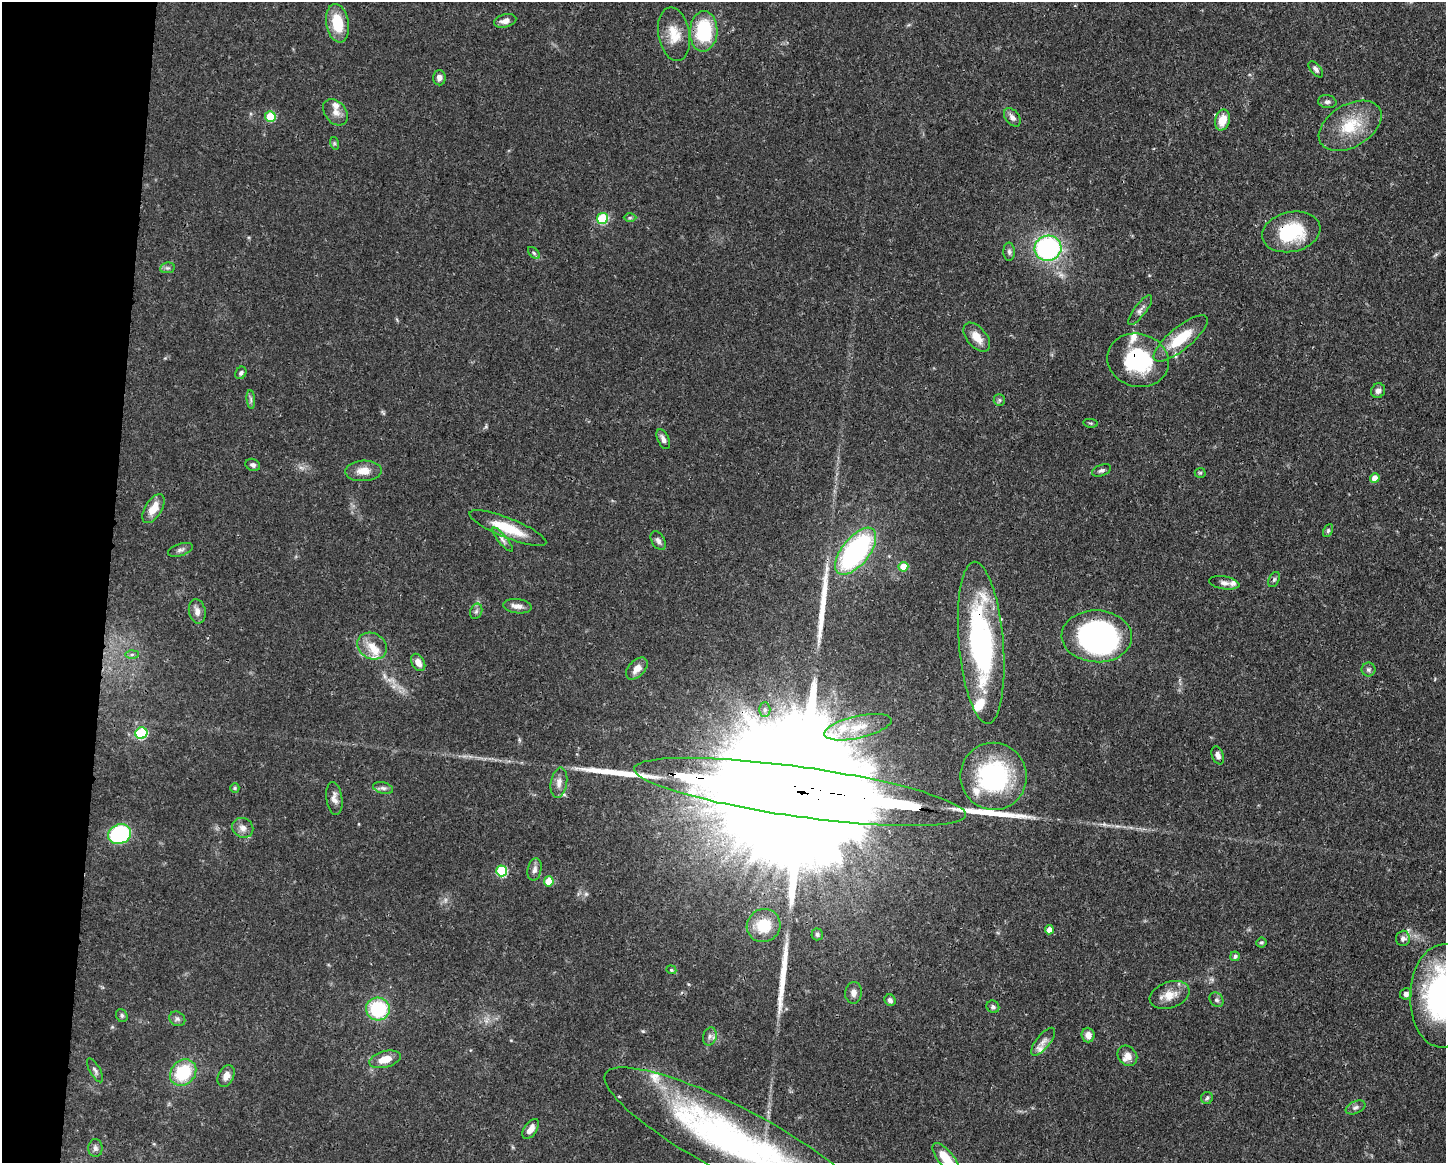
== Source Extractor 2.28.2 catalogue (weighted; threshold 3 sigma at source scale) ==
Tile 7 of 3 x 4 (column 1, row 3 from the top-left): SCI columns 116-1559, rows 1167-2327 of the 4674 x 4656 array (HDU 1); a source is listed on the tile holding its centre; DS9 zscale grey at full resolution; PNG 1448 x 1165 px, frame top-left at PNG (2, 2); each listed source drawn as its Kron ellipse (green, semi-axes under 4 px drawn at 4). Shown black and unused: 7% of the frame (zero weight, under 3 of 4 exposures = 1% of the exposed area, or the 3 px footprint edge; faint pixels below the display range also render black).
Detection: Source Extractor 2.28.2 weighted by HDU 2 'WHT'; one run over the whole footprint, this tile lists its part. Background 0.0441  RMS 0.0029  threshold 0.0131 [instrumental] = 3 sigma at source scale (4.5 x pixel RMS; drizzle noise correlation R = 1.50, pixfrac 1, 0.05/0.05 arcsec/px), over >= 5 px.
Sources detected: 118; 1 inside a brighter object's white glare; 1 cosmic-ray / hot-pixel residue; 4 long thin detections or spike segments (spike, bleed or trail) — neither listed nor drawn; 11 inside a brighter listed object's ellipse — not listed separately; the other 101 listed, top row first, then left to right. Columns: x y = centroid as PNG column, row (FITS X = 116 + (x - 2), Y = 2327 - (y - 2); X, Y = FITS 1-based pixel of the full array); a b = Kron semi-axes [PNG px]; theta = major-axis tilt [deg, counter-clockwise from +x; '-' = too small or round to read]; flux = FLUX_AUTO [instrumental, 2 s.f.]
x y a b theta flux
505 21 11 6 15 1.9
337 23 19 11 -80 9.5
704 31 20 14 87 18
674 34 27 15 -80 6
1316 69 9 5 -50 0.92
439 78 7 6 - 1.6
1327 102 9 6 -9 0.94
335 112 15 10 -50 2.4
270 117 5 5 - 10
1012 117 10 7 -52 1.4
1222 120 10 7 74 4.7
1350 126 34 21 30 12
334 143 6 4 -72 0.46
602 218 5 5 - 20
630 218 6 4 1 0.45
1291 232 29 20 12 18
1048 248 13 12 - 47
1009 252 9 6 -89 0.8
534 253 7 4 -45 0.56
167 268 7 5 10 0.65
1140 310 18 6 53 1.4
977 337 17 9 -49 3.7
1181 338 34 11 39 10
1138 360 31 26 -17 24
241 373 6 5 - 0.77
1378 391 7 7 - 1.4
251 399 9 3 -85 0.67
999 400 6 5 - 0.55
1091 423 7 3 -6 0.36
663 439 10 5 -66 1.3
253 465 7 6 - 0.97
1101 470 10 5 22 0.79
363 471 18 10 2 3.5
1200 473 5 5 - 0.41
1375 478 5 4 - 3.1
153 509 16 8 58 4.4
508 528 41 10 -22 9.7
1328 530 7 4 63 0.5
503 540 15 4 -51 1.1
658 541 10 6 -59 1.1
181 550 13 6 17 1.1
856 551 28 13 51 57
903 567 5 5 - 7
1274 579 8 5 63 0.62
1224 583 15 6 -10 1.4
517 606 14 7 -7 1.9
197 611 12 8 -79 2
476 611 8 6 69 0.77
1097 636 35 26 -3 77
981 643 81 22 -85 58
372 646 15 13 -27 4.2
132 654 6 4 1 0.6
418 662 9 6 -60 2.2
637 668 13 8 47 2.5
1368 670 7 7 - 0.8
765 709 7 5 -90 0.66
858 727 34 11 13 8
141 733 6 5 - 21
1218 755 9 5 -69 1.3
993 776 33 33 - 35
559 783 15 8 81 2.1
235 788 5 4 - 0.38
383 788 10 5 -15 1
800 792 167 25 -8 50000
334 798 16 8 -82 1.9
243 828 11 9 -30 1.9
120 834 11 9 21 30
534 869 11 7 77 1.3
502 871 5 5 - 22
549 881 5 5 - 6.6
764 925 17 16 - 8
1049 930 4 4 - 2.6
817 934 6 5 - 0.64
1403 938 8 7 - 1.3
1261 942 5 5 - 0.43
1235 956 5 5 - 0.82
671 970 5 4 - 0.38
854 993 11 8 85 1.6
1406 994 6 5 - 1.1
1170 995 20 13 19 4.2
1443 996 52 32 88 67
890 1000 6 5 - 1
1216 1000 8 6 -50 0.74
993 1007 6 6 - 0.71
378 1009 12 11 - 18
122 1016 7 5 -62 0.63
177 1019 8 7 - 0.92
1088 1035 7 6 - 1.8
710 1036 9 6 75 1.2
1043 1042 17 7 51 1.7
1127 1056 11 9 -49 2.2
385 1059 16 8 15 4
95 1070 13 5 -60 0.95
183 1073 14 12 46 16
226 1076 12 7 65 2
1207 1098 6 6 - 0.66
1355 1107 10 6 24 0.94
531 1129 11 6 55 2.2
736 1142 147 33 -28 120
95 1148 9 7 -88 1
946 1159 19 8 -51 6.8
Overlapping masked pixels (flux is a lower limit): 5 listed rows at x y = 1291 232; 1138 360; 981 643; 800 792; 736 1142
Isophote crosses this tile's border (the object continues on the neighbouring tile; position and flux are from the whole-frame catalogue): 3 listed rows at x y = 1443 996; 736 1142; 946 1159